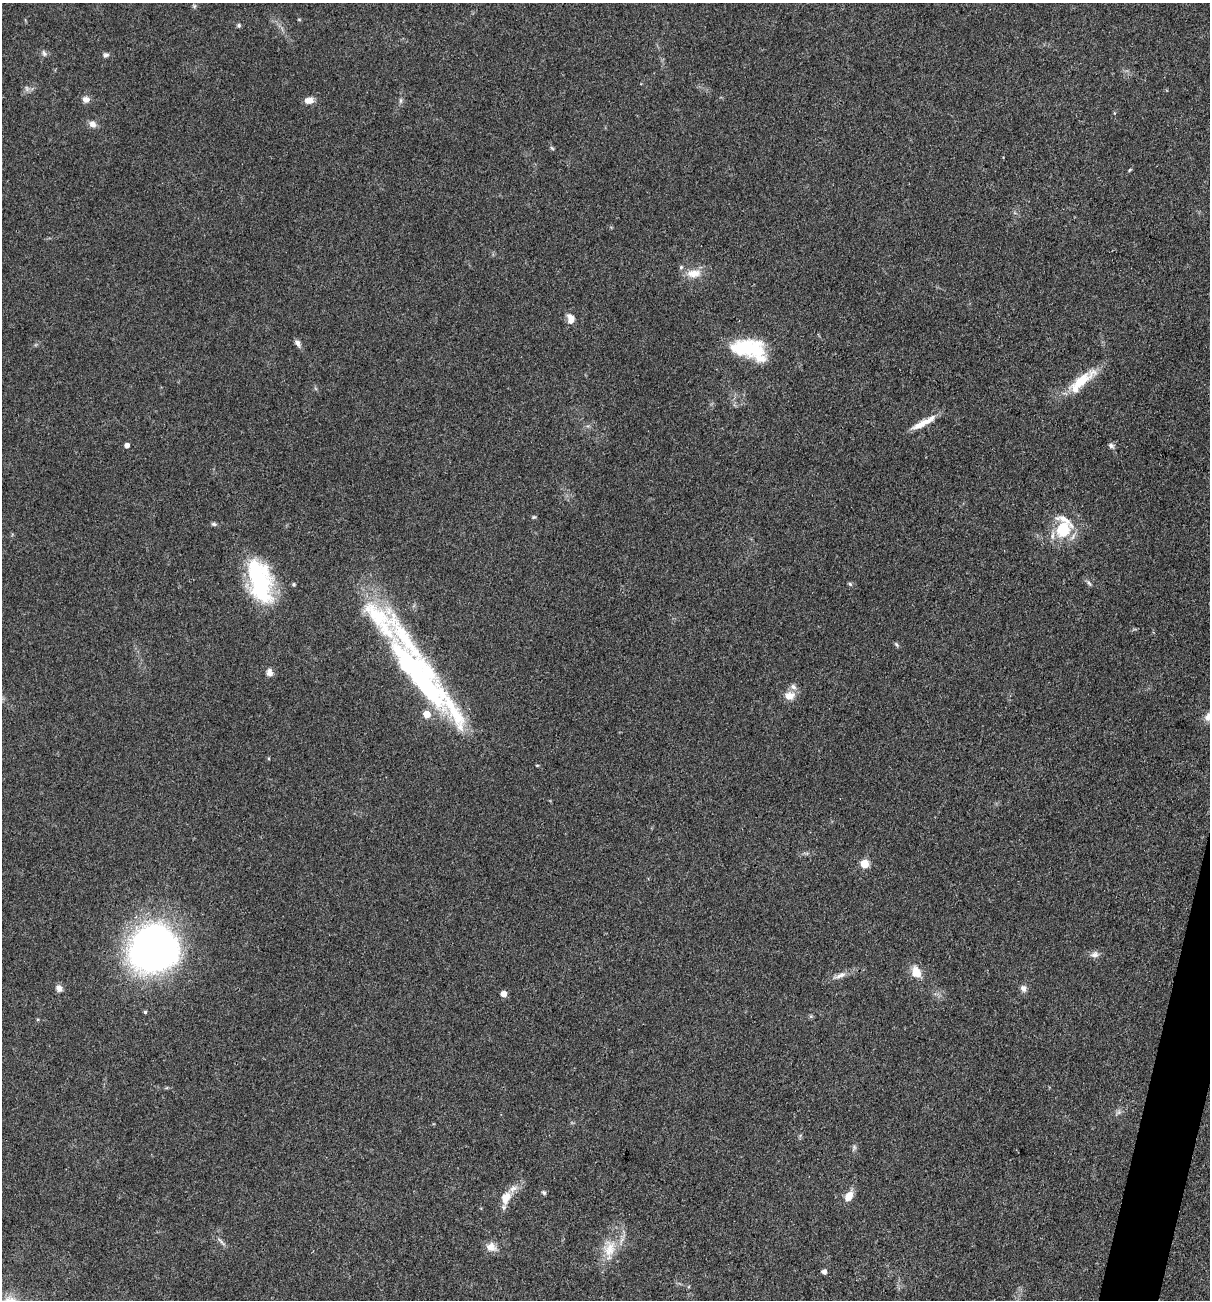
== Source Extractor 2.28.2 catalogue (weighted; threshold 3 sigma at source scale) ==
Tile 6 of 4 x 4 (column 2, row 2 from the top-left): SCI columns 1462-2669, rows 2598-3895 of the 5213 x 5194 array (HDU 1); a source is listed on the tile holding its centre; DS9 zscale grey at full resolution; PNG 1212 x 1302 px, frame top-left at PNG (2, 3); no overlay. Shown black and unused: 1% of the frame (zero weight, under 3 of 4 exposures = <1% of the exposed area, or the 3 px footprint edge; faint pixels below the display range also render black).
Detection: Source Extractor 2.28.2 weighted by HDU 2 'WHT'; one run over the whole footprint, this tile lists its part. Background 0.0969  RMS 0.006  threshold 0.0271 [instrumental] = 3 sigma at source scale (4.5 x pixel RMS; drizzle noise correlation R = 1.50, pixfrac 1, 0.05/0.05 arcsec/px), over >= 5 px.
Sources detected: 61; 2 inside a brighter object's white glare — not listed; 8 inside a brighter listed object's ellipse — not listed separately; the other 51 listed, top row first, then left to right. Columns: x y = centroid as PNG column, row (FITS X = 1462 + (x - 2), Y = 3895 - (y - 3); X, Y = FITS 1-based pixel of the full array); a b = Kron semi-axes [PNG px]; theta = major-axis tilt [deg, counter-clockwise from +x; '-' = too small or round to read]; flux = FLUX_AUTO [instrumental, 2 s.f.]
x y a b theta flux
194 6 5 5 - 0.87
299 20 5 3 - 0.56
239 25 5 5 - 1.1
44 53 10 5 -71 1.5
106 55 8 5 15 1.6
27 89 8 5 -59 1.5
86 99 9 8 - 3.2
309 100 11 7 2 4.4
400 100 9 4 90 1.3
93 124 9 8 - 3.5
552 148 7 4 -45 0.84
1129 170 5 3 - 0.63
693 273 20 11 6 8.3
571 319 12 8 -78 4.8
297 343 10 6 -60 2.5
748 349 38 19 -13 44
1081 381 44 12 35 19
923 423 34 7 28 9
127 445 4 4 - 2.9
1111 445 8 6 -25 1.8
534 517 5 5 - 0.76
1064 519 31 11 -28 9.6
214 524 8 5 -11 1.2
1063 530 7 6 - 39
256 576 47 24 -68 65
1089 583 8 4 -53 1.3
294 584 4 4 - 0.95
850 584 5 5 - 0.99
896 645 7 4 -46 1
269 672 10 8 -81 2.8
421 678 91 27 -55 110
789 696 13 10 1 6.3
1209 716 14 10 34 4.8
864 864 5 5 - 20
153 949 42 39 35 290
1095 954 11 8 13 3
916 972 16 12 -65 7.8
840 975 17 7 22 4.2
59 988 9 7 -61 2.8
1023 988 8 7 - 2.8
503 994 5 5 - 6.3
145 1012 4 4 - 0.88
1119 1112 7 4 71 1.4
854 1147 6 5 - 1.2
544 1192 7 5 -44 1.1
849 1196 13 8 57 6
506 1198 17 11 68 8.3
220 1241 12 3 -45 1.5
491 1247 13 11 -20 5.2
610 1249 27 15 79 15
824 1272 5 5 - 2.4
Isophote crosses this tile's border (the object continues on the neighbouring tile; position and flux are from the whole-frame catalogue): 1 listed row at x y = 1209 716